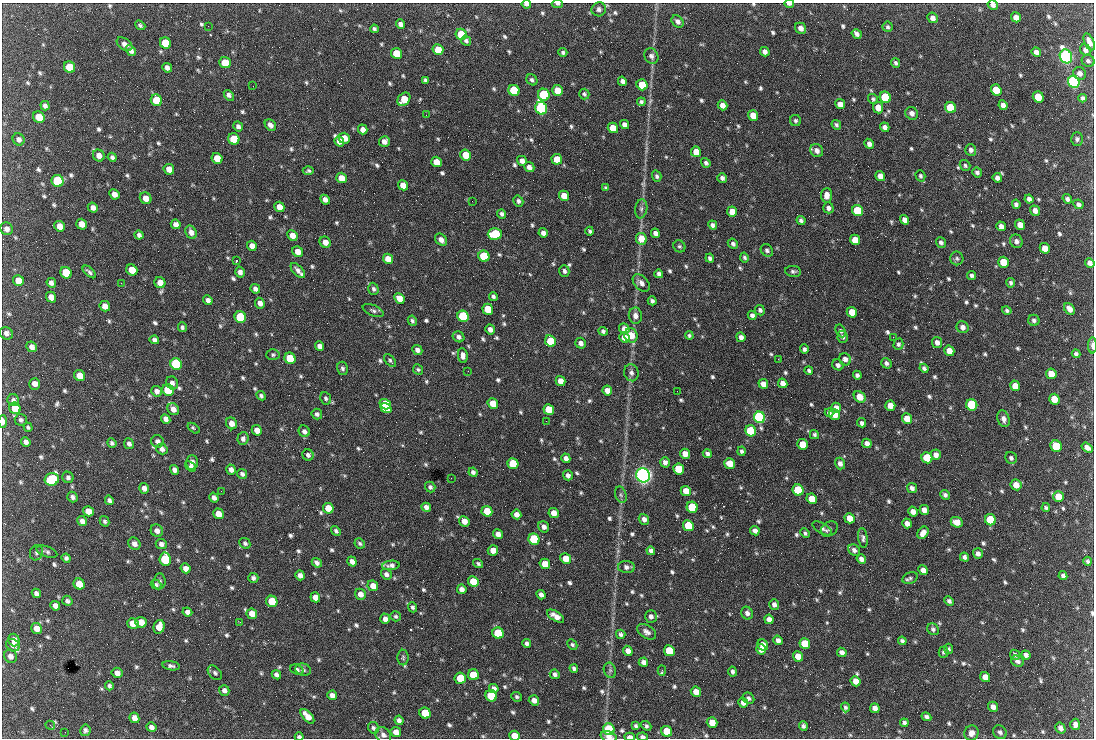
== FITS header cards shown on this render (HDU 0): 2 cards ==
NAXIS1  =                 1092 /fastest changing axis
NAXIS2  =                  736 /next to fastest changing axis

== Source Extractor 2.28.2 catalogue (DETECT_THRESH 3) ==
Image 1092 x 736 px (HDU 0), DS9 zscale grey, 1 PNG px = 1 image px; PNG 1096 x 740 px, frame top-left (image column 1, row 736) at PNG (2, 3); each listed source drawn as its Kron ellipse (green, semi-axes under 4 px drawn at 4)
Background 1550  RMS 37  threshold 111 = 3 sigma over >= 5 px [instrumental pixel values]
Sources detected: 847; of the 847, the 500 brightest by FLUX_AUTO listed and drawn (347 fainter detections omitted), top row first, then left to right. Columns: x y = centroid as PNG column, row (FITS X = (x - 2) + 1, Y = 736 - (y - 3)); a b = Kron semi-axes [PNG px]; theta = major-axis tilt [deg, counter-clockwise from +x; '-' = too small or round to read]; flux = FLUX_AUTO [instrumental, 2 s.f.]
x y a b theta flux
526 4 5 3 - 8.0e+03
557 4 5 3 - 4.7e+03
789 4 5 3 - 8.5e+03
993 5 5 4 - 1.0e+04
599 9 7 7 - 8.5e+03
1016 17 5 4 - 1.6e+04
932 18 5 4 - 1.2e+04
678 21 7 5 -48 8.9e+03
400 24 5 4 - 9.2e+03
140 25 5 4 - 4.9e+03
208 26 2 2 - 4.8e+03
888 27 5 5 - 5.1e+03
801 28 6 5 - 1.4e+04
374 29 4 3 - 5.2e+03
461 34 6 5 - 8.3e+04
857 34 5 4 - 7.7e+03
466 41 5 4 - 6.2e+03
1089 42 9 4 -66 1.7e+04
165 43 6 5 - 7.4e+04
125 44 9 5 -36 1.2e+04
438 50 5 5 - 5.3e+04
1085 50 6 5 - 9.1e+03
131 51 6 4 -58 1.1e+04
563 52 4 4 - 5.1e+03
765 52 5 4 - 1.1e+04
1036 52 5 4 - 1.2e+04
396 53 5 5 - 5.6e+04
651 56 8 6 -59 8.4e+03
1066 56 7 6 - 1.3e+06
1088 61 6 6 - 6.7e+03
225 63 6 5 - 4.9e+04
895 63 5 4 - 5.6e+03
69 67 6 5 - 7.7e+04
167 68 5 4 - 1.1e+04
1080 73 7 6 - 1.1e+04
425 80 4 3 - 4.9e+03
532 80 6 5 - 6.0e+03
622 81 5 4 - 9.7e+03
1074 82 6 5 - 8.3e+05
642 85 6 5 - 6.1e+04
253 86 2 2 - 1.8e+04
514 90 6 5 - 1.7e+05
557 90 5 5 - 3.8e+04
996 90 6 5 - 5.8e+04
584 94 5 5 - 4.9e+03
229 95 6 4 -52 8.9e+03
544 95 6 5 - 2.8e+05
885 97 6 5 - 2.0e+05
1038 97 5 5 - 6.0e+04
1083 98 4 3 - 5.9e+03
404 99 7 5 51 5.1e+04
873 99 5 5 - 5.0e+03
156 100 6 5 - 7.7e+04
641 102 4 4 - 5.7e+03
840 104 5 5 - 2.1e+04
722 105 5 4 - 1.6e+04
1003 105 5 4 - 1.0e+04
45 106 5 4 - 7.5e+03
950 107 6 5 - 9.5e+04
541 108 6 5 - 5.9e+05
878 108 6 5 - 2.6e+04
912 113 6 6 - 1.2e+04
426 115 2 2 - 5.9e+03
753 115 5 5 - 3.2e+04
39 117 6 5 - 3.9e+04
795 121 5 5 - 5.3e+03
624 124 5 4 - 8.8e+03
270 125 6 5 - 1.1e+04
836 125 5 4 - 5.4e+03
238 126 5 5 - 8.5e+03
885 127 5 4 - 1.0e+04
613 128 5 5 - 4.3e+04
363 129 5 4 - 1.2e+04
344 138 5 5 - 2.1e+04
19 139 6 5 - 9.5e+03
234 139 6 5 - 6.4e+04
1077 139 7 6 - 6.2e+03
339 141 5 4 - 1.2e+04
384 141 5 5 - 1.4e+04
869 144 5 4 - 9.6e+03
817 150 7 6 - 1.2e+04
971 150 6 5 - 9.0e+03
696 152 5 5 - 3.1e+04
466 155 5 5 - 5.2e+04
99 156 6 5 - 1.6e+04
112 157 4 4 - 6.1e+03
217 158 6 5 - 4.0e+04
557 159 5 5 - 3.5e+04
522 161 5 4 - 1.2e+04
436 162 5 5 - 2.7e+04
706 163 5 4 - 6.3e+03
965 165 6 5 - 4.9e+03
529 167 5 4 - 1.2e+04
169 169 5 5 - 2.2e+04
308 171 5 4 - 5.0e+03
977 172 5 4 - 6.9e+03
657 176 6 4 -72 5.8e+03
880 176 5 4 - 1.6e+04
920 176 6 5 - 5.0e+03
341 178 5 5 - 2.8e+04
722 178 5 5 - 7.6e+03
997 178 5 4 - 9.1e+03
58 181 6 5 - 2.7e+05
403 185 5 5 - 2.3e+04
606 188 4 3 - 4.8e+03
114 194 5 4 - 1.6e+04
827 195 7 5 85 1.8e+04
564 196 5 5 - 2.9e+04
146 198 6 5 - 1.8e+04
1029 199 4 4 - 9.5e+03
1067 199 5 4 - 7.7e+03
325 200 5 4 - 1.3e+04
472 201 2 2 - 7.8e+03
518 201 5 5 - 6.6e+03
1016 204 5 4 - 7.2e+03
1078 204 5 4 - 7.4e+03
279 207 5 5 - 2.1e+04
93 208 5 5 - 1.2e+04
828 208 5 5 - 8.5e+03
641 209 9 6 81 7.7e+03
732 211 5 5 - 1.9e+04
858 211 6 5 - 1.5e+05
1035 211 5 4 - 1.4e+04
502 214 5 4 - 5.7e+03
801 220 4 3 - 6.2e+03
904 220 5 4 - 1.4e+04
82 224 5 5 - 2.0e+04
176 224 5 4 - 1.1e+04
713 225 5 4 - 7.5e+03
1020 225 5 5 - 2.4e+04
59 226 5 5 - 2.0e+04
1001 226 5 4 - 1.1e+04
7 229 6 6 - 1.2e+04
590 231 4 3 - 4.8e+03
191 232 7 5 -63 1.3e+04
543 233 5 4 - 1.1e+04
655 233 5 4 - 1.1e+04
495 234 7 5 3 1.7e+05
139 235 4 4 - 8.0e+03
292 236 5 5 - 1.9e+04
641 239 6 5 - 3.7e+04
441 240 7 5 -45 1.4e+04
855 240 5 5 - 3.3e+04
1016 241 7 6 - 1.0e+04
325 242 6 5 - 1.9e+04
941 242 5 4 - 6.8e+03
733 244 5 4 - 6.6e+03
252 246 5 5 - 1.7e+04
679 246 6 5 - 5.1e+03
1045 248 5 5 - 2.7e+04
767 250 7 5 -46 6.4e+03
298 252 6 5 - 2.3e+04
484 256 6 5 - 1.5e+05
744 257 5 4 - 5.0e+03
710 258 4 4 - 6.2e+03
957 258 7 6 - 5.7e+03
388 259 5 5 - 2.5e+04
236 261 3 2 - 1.2e+05
1003 262 6 5 - 5.7e+04
1090 263 5 4 - 9.0e+03
132 270 6 5 - 3.4e+04
298 270 9 5 -47 1.0e+04
564 271 6 5 - 6.8e+03
793 271 8 5 -7 6.3e+03
89 272 8 4 -43 6.7e+03
240 272 5 4 - 9.6e+03
66 273 6 5 - 1.0e+05
659 274 4 4 - 7.8e+03
972 275 4 4 - 5.7e+03
18 280 6 5 - 3.1e+04
51 283 5 4 - 9.4e+03
121 283 2 2 - 9.2e+03
160 283 6 5 - 2.0e+04
641 283 10 6 -46 1.3e+04
1011 283 4 4 - 5.8e+03
255 289 5 4 - 8.9e+03
373 289 6 5 - 6.0e+03
493 296 4 4 - 6.4e+03
51 297 5 5 - 1.7e+04
399 298 5 4 - 2.1e+04
208 300 5 4 - 9.6e+03
652 301 4 4 - 6.3e+03
260 303 5 4 - 1.3e+04
105 306 5 5 - 1.7e+04
488 309 5 5 - 5.7e+04
1069 309 6 4 -49 1.5e+04
760 310 5 5 - 6.1e+03
1007 310 5 4 - 5.1e+03
373 311 11 5 -24 7.0e+03
852 312 5 5 - 4.1e+04
752 315 4 4 - 7.9e+03
463 316 6 5 - 2.6e+05
635 316 8 6 -83 1.4e+04
240 317 6 5 - 2.1e+05
1034 320 6 5 - 7.0e+03
412 321 5 4 - 5.9e+03
182 327 5 4 - 5.6e+03
963 327 6 5 - 1.1e+04
490 329 5 4 - 1.2e+04
624 329 5 5 - 1.7e+04
603 331 5 4 - 6.3e+03
840 331 7 4 -63 6.2e+03
6 333 7 6 - 1.0e+04
631 335 7 6 - 3.4e+04
689 335 4 4 - 4.8e+03
459 337 6 5 - 8.2e+03
741 337 5 4 - 1.0e+04
843 337 6 5 - 6.5e+03
893 337 2 2 - 1.5e+04
624 338 5 5 - 2.6e+04
154 340 5 4 - 8.1e+03
550 341 6 5 - 8.7e+04
937 342 5 5 - 1.1e+04
581 343 5 5 - 9.9e+03
898 344 5 5 - 5.2e+03
1092 345 8 3 -89 1.3e+04
320 346 5 4 - 1.2e+04
31 347 5 5 - 1.1e+04
804 349 4 4 - 6.3e+03
417 350 5 4 - 9.2e+03
949 351 5 5 - 2.7e+04
1076 354 4 4 - 5.7e+03
273 355 6 5 - 4.9e+03
463 356 7 5 -82 1.2e+04
290 358 6 5 - 9.0e+04
778 359 2 2 - 9.2e+03
845 359 6 5 - 1.1e+04
390 360 8 4 -48 4.8e+03
886 363 5 5 - 7.1e+03
176 364 6 5 - 3.1e+05
838 365 6 5 - 7.6e+03
342 368 7 5 -75 6.2e+03
924 368 5 4 - 6.9e+03
418 369 5 5 - 4.7e+03
468 371 2 2 - 5.9e+03
809 371 4 3 - 5.2e+03
631 373 8 7 - 9.0e+03
1051 374 5 5 - 3.5e+04
857 375 4 4 - 6.5e+03
80 376 6 5 - 2.7e+04
560 381 5 4 - 1.8e+04
172 383 6 6 - 9.6e+03
783 383 5 4 - 1.5e+04
35 384 5 5 - 1.6e+04
763 384 5 4 - 1.6e+04
1015 386 5 5 - 2.4e+04
168 390 6 5 - 1.1e+05
157 391 5 5 - 1.0e+04
607 391 5 4 - 2.0e+04
677 391 2 2 - 5.7e+03
261 396 5 4 - 5.6e+03
860 397 6 5 - 3.7e+04
326 398 6 5 - 5.3e+03
1054 399 5 5 - 3.6e+04
13 400 6 5 - 8.0e+03
385 404 6 5 - 7.5e+04
493 404 5 5 - 3.9e+04
972 405 6 5 - 2.8e+05
890 406 5 5 - 2.5e+04
15 408 6 5 - 5.3e+04
386 408 6 4 -36 8.2e+04
836 408 5 5 - 1.4e+04
173 409 6 5 - 1.5e+04
549 409 5 5 - 4.6e+04
829 413 4 4 - 6.1e+03
317 414 5 5 - 6.7e+03
834 415 6 5 - 2.8e+04
759 417 6 5 - 7.0e+05
166 419 5 4 - 1.0e+04
907 419 5 5 - 3.4e+04
1003 419 8 6 -71 1.3e+04
21 420 6 6 - 5.8e+03
3 421 6 3 90 1.3e+04
546 421 2 2 - 6.3e+03
232 423 6 5 - 1.8e+04
861 423 4 3 - 1.4e+04
28 427 5 4 - 4.7e+03
194 428 7 3 -36 4.8e+03
257 430 5 5 - 2.1e+04
304 431 6 5 - 8.6e+03
751 431 6 5 - 1.7e+05
814 435 4 4 - 5.0e+03
243 439 6 5 - 8.3e+03
157 441 6 6 - 1.0e+04
26 442 5 4 - 9.1e+03
112 443 5 4 - 6.5e+03
867 443 5 4 - 1.2e+04
129 444 5 5 - 7.8e+03
802 444 5 5 - 3.9e+04
1056 446 6 5 - 1.0e+05
1087 447 6 4 -35 1.2e+04
162 449 6 5 - 8.7e+03
741 451 4 4 - 5.9e+03
707 453 5 4 - 7.4e+03
685 454 5 5 - 2.4e+04
308 455 6 5 - 8.1e+03
936 455 5 5 - 1.3e+04
566 458 5 4 - 1.0e+04
927 458 5 5 - 9.7e+04
1011 458 6 5 - 7.6e+03
192 462 7 6 - 1.5e+04
665 462 5 5 - 9.7e+03
730 463 6 5 - 3.4e+04
840 463 6 5 - 1.0e+04
513 464 5 5 - 1.3e+05
191 466 6 4 -37 5.7e+03
679 469 5 5 - 1.1e+05
174 470 5 4 - 1.0e+04
231 470 5 4 - 1.2e+04
473 472 5 4 - 7.6e+03
242 474 5 4 - 7.5e+03
568 475 5 5 - 8.6e+03
643 475 7 6 - 1.7e+06
68 477 6 5 - 6.9e+03
451 478 2 2 - 5.0e+03
52 479 7 6 - 2.0e+05
1016 485 5 5 - 2.2e+04
430 487 5 5 - 6.5e+03
144 488 5 5 - 1.0e+04
912 488 5 4 - 9.1e+03
798 490 6 5 - 1.6e+05
221 491 2 2 - 7.1e+03
686 491 5 5 - 2.9e+04
621 495 8 5 -71 5.4e+03
945 495 5 4 - 6.7e+03
72 497 5 5 - 7.3e+03
1058 497 5 5 - 4.5e+04
214 498 5 4 - 9.7e+03
812 499 5 5 - 3.7e+04
109 500 5 4 - 7.8e+03
426 507 5 4 - 1.1e+04
692 507 5 5 - 1.2e+05
1046 507 4 3 - 4.8e+03
328 508 5 5 - 4.4e+04
924 510 5 4 - 1.6e+04
88 511 5 5 - 2.1e+04
487 511 5 5 - 6.0e+04
913 512 5 4 - 1.4e+04
554 513 5 4 - 2.0e+04
218 514 5 5 - 2.6e+04
516 514 5 4 - 1.3e+04
850 518 5 5 - 3.1e+04
644 519 5 5 - 1.1e+04
990 520 5 5 - 1.6e+05
82 521 5 4 - 1.1e+04
105 521 5 4 - 5.8e+03
464 521 5 5 - 1.9e+04
957 522 6 5 - 2.5e+04
907 523 5 4 - 1.3e+04
688 526 5 5 - 9.5e+04
544 527 6 5 - 1.1e+04
822 528 11 5 -32 7.8e+03
829 529 9 7 38 7.8e+03
157 531 6 6 - 1.1e+04
336 531 5 4 - 5.9e+03
755 531 5 4 - 1.1e+04
805 533 5 4 - 5.0e+03
923 533 7 5 54 1.7e+04
498 534 5 4 - 1.3e+04
863 538 10 4 -82 6.9e+03
534 539 6 5 - 1.8e+05
245 543 6 5 - 5.6e+03
360 543 5 4 - 4.7e+03
134 544 7 5 -44 1.1e+04
161 544 6 5 - 9.5e+03
493 550 5 5 - 1.8e+04
854 550 6 5 - 9.0e+03
651 551 4 4 - 7.2e+03
47 552 11 5 -21 6.5e+03
36 553 8 6 72 6.1e+03
978 554 5 5 - 1.0e+04
964 557 5 4 - 7.6e+03
66 558 4 4 - 6.3e+03
165 559 7 5 -80 1.7e+05
566 559 5 5 - 3.2e+04
861 559 5 4 - 1.0e+04
352 561 5 4 - 1.2e+04
1088 561 4 4 - 4.8e+03
317 563 5 4 - 8.0e+03
478 564 5 4 - 5.0e+03
545 564 5 5 - 3.3e+04
391 565 9 4 5 8.8e+03
626 567 8 6 -2 8.6e+03
186 568 5 4 - 1.5e+04
923 570 5 4 - 1.4e+04
386 574 5 5 - 7.7e+03
300 575 5 4 - 1.3e+04
1063 576 4 4 - 7.8e+03
253 578 5 5 - 6.8e+03
910 578 8 5 23 5.7e+03
159 581 8 6 84 7.3e+03
473 582 5 5 - 4.9e+04
79 584 6 5 - 4.5e+04
156 585 5 4 - 4.9e+03
373 586 5 5 - 2.1e+04
462 589 5 4 - 1.3e+04
36 593 5 4 - 8.1e+03
360 594 6 5 - 1.6e+04
541 595 5 4 - 9.2e+03
315 597 5 4 - 1.8e+04
67 601 5 4 - 6.3e+03
272 601 6 5 - 8.9e+04
949 601 5 4 - 7.1e+03
774 605 5 5 - 9.6e+03
55 606 5 4 - 1.2e+04
413 607 5 4 - 6.0e+03
187 612 5 4 - 9.8e+03
747 613 6 5 - 9.1e+03
252 614 5 5 - 2.4e+04
396 616 5 5 - 4.9e+03
556 616 10 4 -33 1.8e+04
651 616 6 6 - 9.0e+03
385 619 5 4 - 1.1e+04
769 619 5 4 - 1.3e+04
141 622 6 5 - 2.6e+04
240 622 3 2 - 5.4e+03
133 623 6 5 - 2.9e+04
159 627 7 5 75 3.0e+04
37 629 6 5 - 2.2e+04
933 629 6 5 - 5.9e+03
647 632 10 6 -33 1.1e+04
498 633 6 5 - 1.2e+05
621 634 5 4 - 6.3e+03
14 640 6 5 - 2.0e+04
778 640 5 4 - 9.5e+03
902 641 4 3 - 5.8e+03
527 643 4 4 - 6.6e+03
805 643 5 5 - 6.6e+04
572 644 5 4 - 4.7e+03
13 645 7 6 - 1.1e+04
763 645 6 5 - 2.1e+04
761 649 5 5 - 2.3e+04
948 649 5 4 - 5.3e+03
628 651 5 4 - 1.3e+04
669 651 5 5 - 7.9e+04
842 652 5 4 - 1.1e+04
944 652 5 5 - 4.7e+03
1015 655 5 4 - 7.5e+03
1026 655 5 4 - 8.4e+03
10 656 7 6 - 1.1e+04
798 656 5 5 - 2.4e+04
403 657 8 5 -90 4.7e+03
1017 661 7 5 -26 8.0e+03
643 662 5 4 - 9.8e+03
171 666 9 4 -8 6.7e+03
574 668 4 4 - 6.1e+03
297 670 7 5 -23 6.2e+03
303 670 8 6 -19 6.8e+03
610 670 8 6 -70 5.5e+03
662 671 5 3 - 9.1e+03
732 672 5 4 - 6.6e+03
117 673 5 5 - 1.3e+04
215 673 8 5 -46 6.3e+03
555 674 5 5 - 6.8e+03
276 675 5 4 - 8.2e+03
473 675 5 5 - 6.0e+04
985 677 5 5 - 2.1e+04
460 678 6 5 - 5.5e+04
856 681 5 5 - 2.1e+04
109 686 4 4 - 5.4e+03
494 688 5 4 - 1.0e+04
224 690 5 5 - 9.3e+03
696 692 5 5 - 1.9e+04
332 695 5 4 - 1.1e+04
491 696 6 5 - 1.0e+05
517 697 5 4 - 5.2e+03
748 698 6 5 - 6.5e+03
534 700 5 4 - 1.3e+04
743 703 5 4 - 1.3e+04
845 707 5 4 - 5.1e+03
993 707 5 4 - 1.3e+04
875 708 5 4 - 1.2e+04
425 713 6 5 - 8.7e+04
307 716 9 4 -49 2.6e+04
926 717 5 4 - 7.2e+03
134 718 5 4 - 1.5e+04
399 720 5 4 - 8.9e+03
712 722 5 5 - 2.5e+04
904 723 4 4 - 6.3e+03
1075 724 5 5 - 1.1e+04
50 725 5 3 - 6.4e+03
636 726 4 4 - 5.0e+03
646 726 5 4 - 5.8e+03
803 726 5 4 - 5.8e+03
151 727 5 4 - 9.5e+03
373 728 6 5 - 5.8e+03
1060 728 5 4 - 1.1e+04
609 729 6 5 - 1.1e+05
85 730 6 5 - 6.8e+03
667 731 5 5 - 6.1e+04
65 732 2 2 - 9.7e+03
396 732 5 5 - 1.9e+04
1000 732 7 6 - 7.6e+03
971 733 8 7 - 1.5e+04
383 735 8 7 - 1.1e+04
515 736 5 5 - 3.1e+04
608 736 8 5 -17 1.5e+04
299 737 4 3 - 5.8e+03
630 737 5 3 - 1.4e+04
643 737 6 4 -12 7.8e+03
At the frame edge (FLAGS 8, measured only in part): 11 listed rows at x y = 526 4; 557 4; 789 4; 993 5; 1092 345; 3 421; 515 736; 608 736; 299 737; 630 737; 643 737
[347 fainter detections neither listed nor drawn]